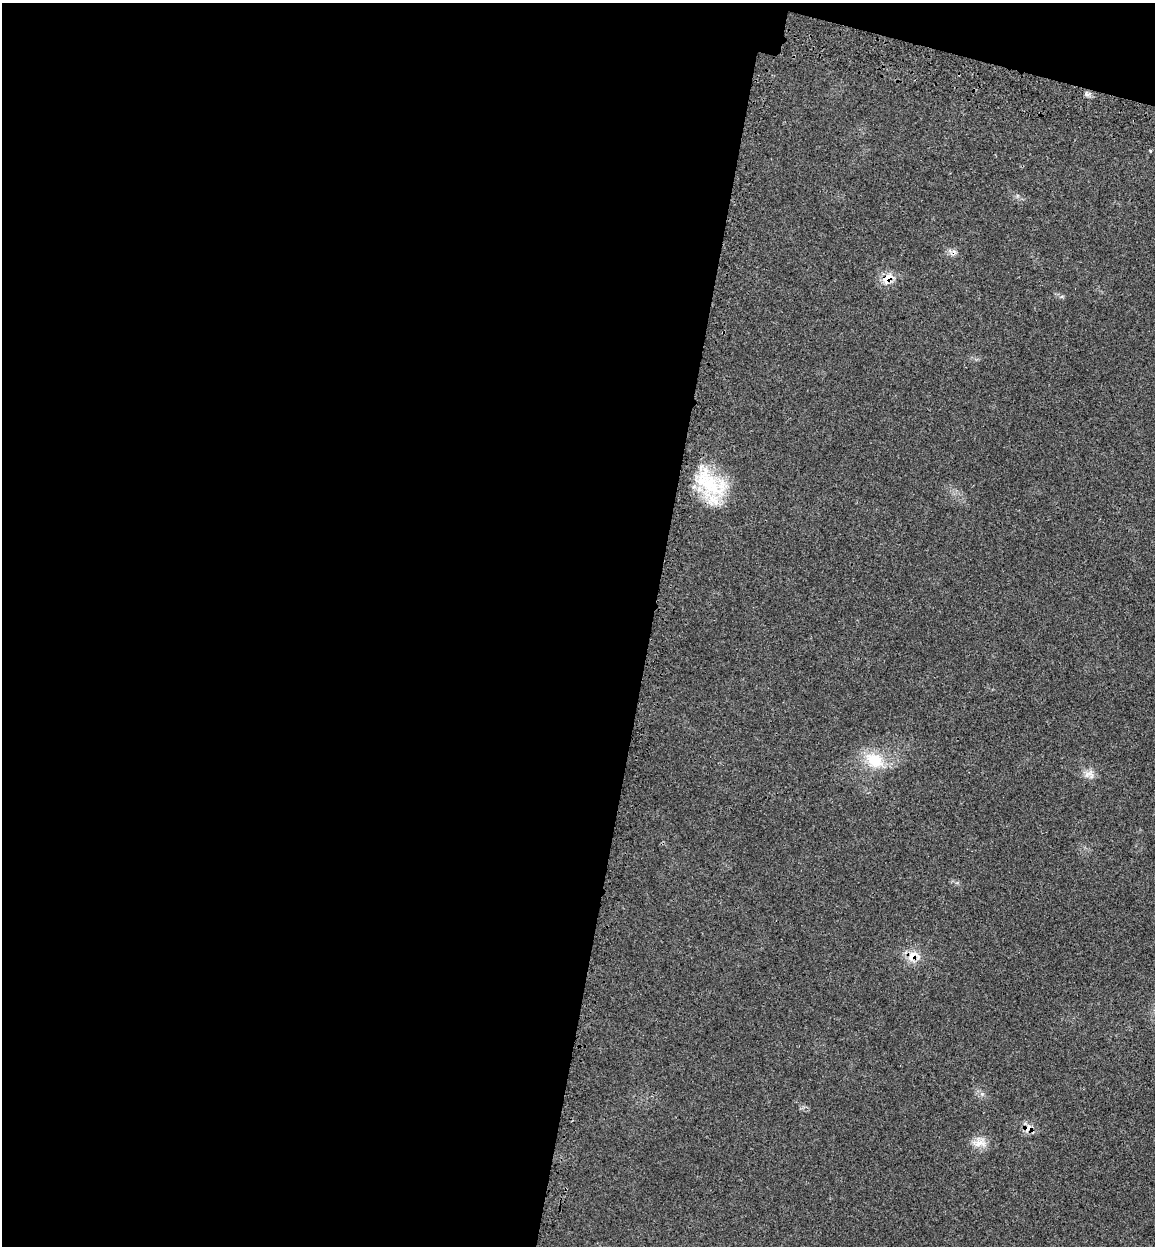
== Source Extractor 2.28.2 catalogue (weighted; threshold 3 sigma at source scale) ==
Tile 1 of 4 x 4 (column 1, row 1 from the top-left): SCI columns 199-1351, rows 3824-5067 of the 5140 x 5154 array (HDU 1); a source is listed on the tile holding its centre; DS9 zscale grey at full resolution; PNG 1157 x 1248 px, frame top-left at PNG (2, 3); no overlay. Shown black and unused: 58% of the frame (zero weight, under 3 of 4 exposures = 8% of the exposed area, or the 3 px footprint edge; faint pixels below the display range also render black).
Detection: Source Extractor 2.28.2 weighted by HDU 2 'WHT'; one run over the whole footprint, this tile lists its part. Background 0.0232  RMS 0.0034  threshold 0.0153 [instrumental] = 3 sigma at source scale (4.5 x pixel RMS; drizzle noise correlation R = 1.50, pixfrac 1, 0.05/0.05 arcsec/px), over >= 5 px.
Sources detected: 10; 1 cosmic-ray / hot-pixel residue — not listed; the other 9 listed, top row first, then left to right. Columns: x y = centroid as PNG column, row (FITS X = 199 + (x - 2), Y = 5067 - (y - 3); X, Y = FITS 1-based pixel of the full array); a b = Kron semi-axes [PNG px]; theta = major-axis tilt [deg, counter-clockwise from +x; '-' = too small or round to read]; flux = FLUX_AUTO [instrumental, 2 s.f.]
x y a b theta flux
1087 94 8 4 -37 0.86
1150 151 3 3 - 0.48
887 278 19 10 55 3.9
710 484 46 28 -45 22
875 760 29 19 -31 11
1089 774 15 12 -1 2.6
913 956 18 14 25 5.2
1028 1128 12 9 46 2.9
980 1142 20 13 3 4
Overlapping masked pixels (flux is a lower limit): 4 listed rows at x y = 887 278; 710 484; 913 956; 1028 1128